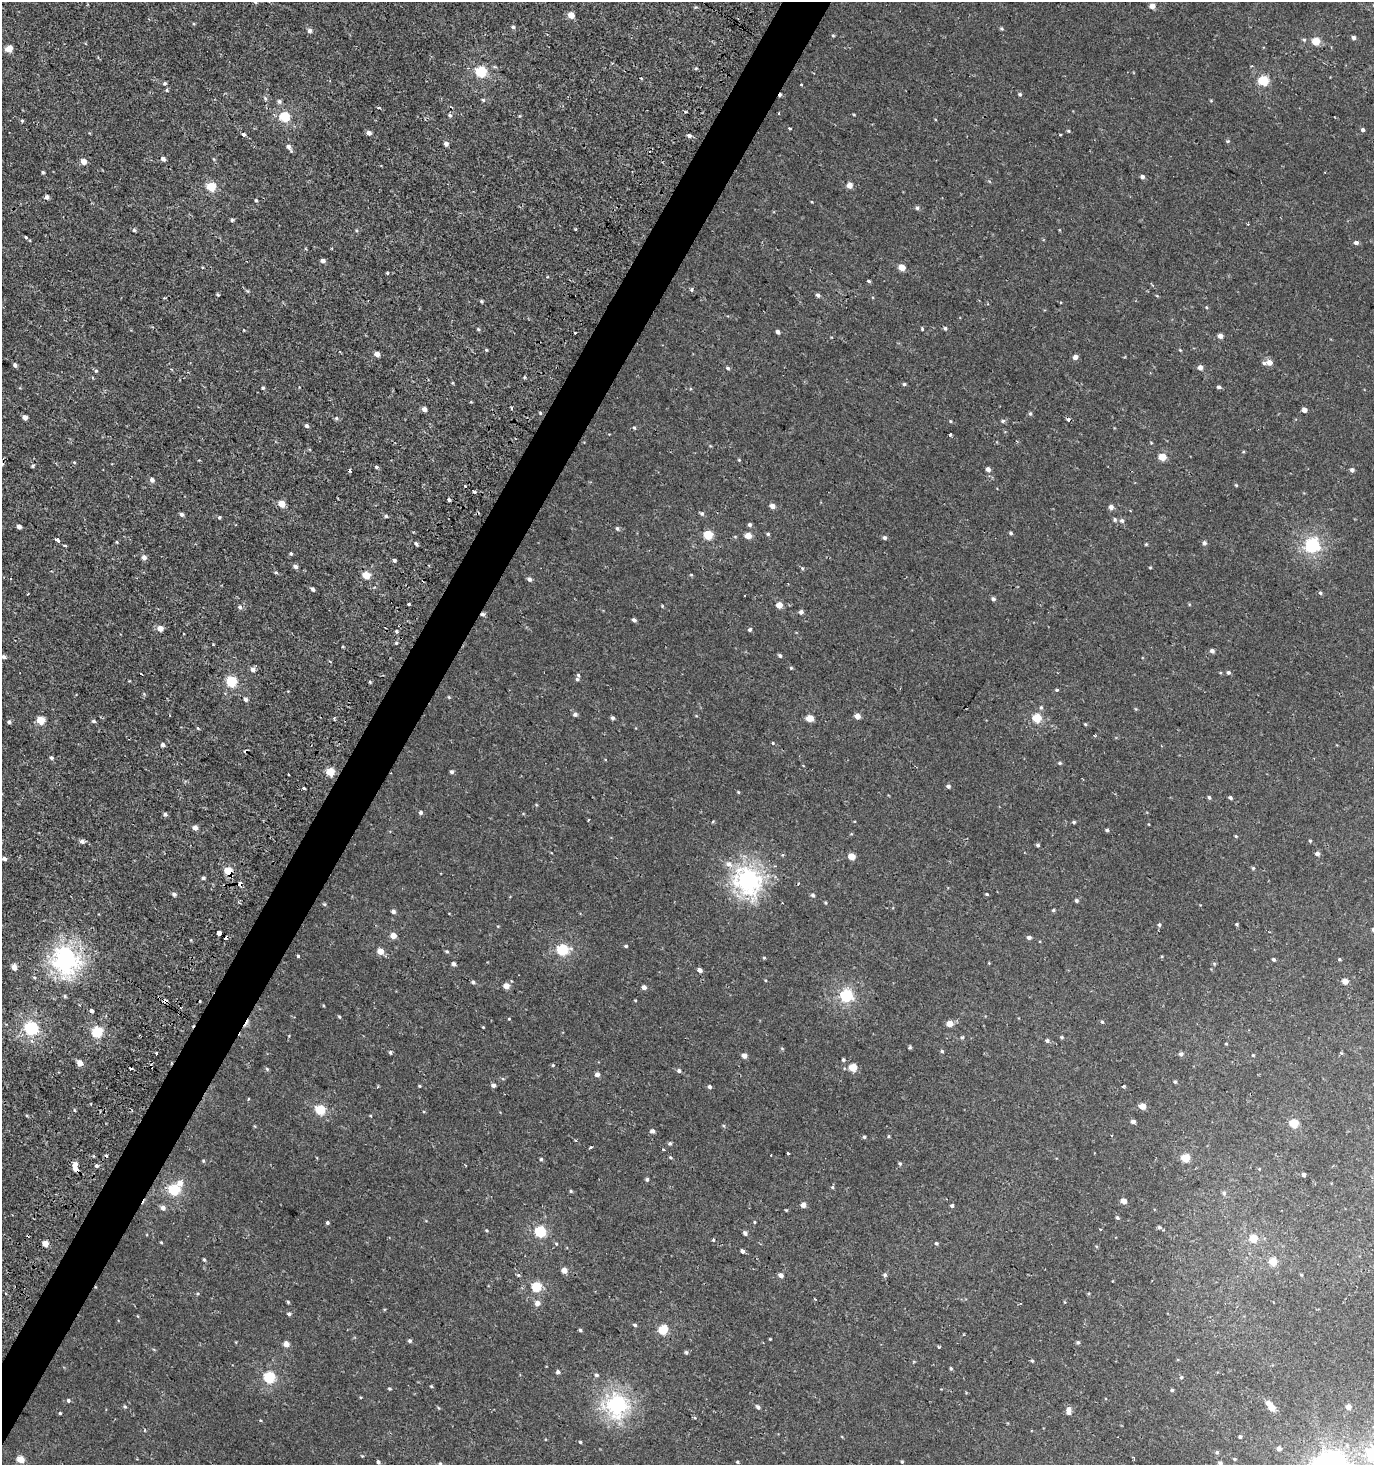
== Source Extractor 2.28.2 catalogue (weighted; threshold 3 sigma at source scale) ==
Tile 7 of 4 x 4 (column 3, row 2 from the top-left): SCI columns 3041-4412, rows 2929-4391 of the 5973 x 5886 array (HDU 1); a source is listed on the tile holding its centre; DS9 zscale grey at full resolution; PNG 1376 x 1467 px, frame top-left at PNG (2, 2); no overlay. Shown black and unused: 3% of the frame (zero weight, under 2 of 3 exposures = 2% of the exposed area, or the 3 px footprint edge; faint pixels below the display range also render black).
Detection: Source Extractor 2.28.2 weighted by HDU 2 'WHT'; one run over the whole footprint, this tile lists its part. Background 6.87e-04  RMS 0.0025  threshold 0.0115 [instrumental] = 3 sigma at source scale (4.5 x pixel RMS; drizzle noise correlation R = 1.50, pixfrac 1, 0.0396/0.0396 arcsec/px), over >= 5 px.
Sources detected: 392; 17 cosmic-ray / hot-pixel residue — not listed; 2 inside a brighter listed object's ellipse — not listed separately; the other 373 listed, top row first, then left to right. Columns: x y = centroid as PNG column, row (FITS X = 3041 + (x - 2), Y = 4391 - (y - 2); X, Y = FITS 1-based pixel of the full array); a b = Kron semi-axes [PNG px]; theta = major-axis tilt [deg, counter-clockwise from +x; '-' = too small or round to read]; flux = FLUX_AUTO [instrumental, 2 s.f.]
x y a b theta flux
256 2 6 5 - 0.35
1152 6 5 4 - 1.9
571 15 5 5 - 2.9
513 27 5 4 - 0.39
1002 29 4 4 - 0.34
309 30 5 5 - 0.81
833 35 5 3 - 0.25
1353 38 4 4 - 0.73
1304 40 5 4 - 0.33
1316 41 5 5 - 6.9
9 48 6 5 - 3.1
696 68 5 3 - 0.25
481 71 5 5 - 20
1263 81 5 5 - 15
165 83 5 5 - 0.4
801 85 3 2 - 0.2
167 90 5 4 - 0.32
1020 94 5 4 - 0.35
265 98 6 4 -46 0.39
483 100 5 4 - 0.32
279 101 6 5 - 0.58
379 108 4 3 - 0.31
778 113 3 2 - 0.27
450 115 5 5 - 0.49
284 116 5 5 - 15
22 121 4 4 - 0.31
790 129 3 3 - 0.37
1363 130 4 3 - 1.3
1068 131 4 4 - 0.24
369 133 5 4 - 1
244 134 3 3 - 1.2
689 135 5 4 - 0.72
1060 135 4 2 - 0.22
1228 141 5 4 - 0.33
446 144 4 4 - 0.96
289 147 11 5 -61 0.88
163 159 5 4 - 0.8
83 161 5 4 - 2.4
43 172 4 3 - 0.33
1142 177 4 4 - 0.74
849 185 5 4 - 2.1
211 187 5 5 - 11
46 197 5 4 - 0.79
256 200 4 3 - 0.28
917 208 5 5 - 0.53
232 220 4 4 - 0.42
575 229 4 3 - 0.24
134 230 5 4 - 0.45
26 237 4 3 - 0.25
1356 242 5 4 - 0.72
323 261 5 4 - 0.86
902 268 5 4 - 3.6
387 273 3 3 - 0.4
869 281 4 3 - 0.35
691 290 5 4 - 0.34
248 291 6 3 -70 0.3
218 295 4 3 - 0.31
818 295 6 4 -43 0.55
1157 296 5 3 - 0.2
481 301 4 4 - 0.35
1206 307 5 3 - 0.21
945 328 5 4 - 0.41
478 329 4 4 - 0.3
922 329 4 3 - 0.27
778 332 4 3 - 0.84
575 333 3 3 - 0.62
1220 336 5 5 - 1.1
486 350 4 4 - 0.25
1180 350 4 4 - 0.2
377 354 4 4 - 1.7
1075 357 4 4 - 1.4
1269 362 6 6 - 1.7
15 365 4 4 - 0.71
1200 367 5 4 - 1.4
728 368 5 4 - 0.4
96 371 5 4 - 0.36
904 384 4 3 - 0.36
1219 387 5 4 - 0.5
263 388 4 3 - 0.37
424 409 4 4 - 1.2
1304 410 4 4 - 1.3
540 413 4 3 - 0.26
1030 414 5 4 - 0.4
25 417 4 4 - 1.5
336 418 5 5 - 0.35
950 421 4 3 - 0.22
1003 421 6 4 24 0.42
307 426 5 4 - 0.54
634 428 4 4 - 0.29
950 435 3 3 - 0.35
1162 457 5 4 - 5.7
739 460 4 3 - 0.23
74 462 4 4 - 0.28
32 466 5 4 - 0.3
376 467 5 4 - 0.34
988 469 4 4 - 1.2
350 470 4 3 - 0.61
1352 470 5 4 - 0.7
152 480 6 5 - 0.86
1236 485 5 4 - 0.26
465 486 3 3 - 0.74
474 491 3 3 - 1.4
448 499 4 3 - 0.61
281 504 5 4 - 3.7
772 506 4 4 - 1.7
1111 507 5 5 - 1
702 513 5 5 - 0.49
181 514 5 4 - 0.64
386 516 4 4 - 0.37
219 517 5 4 - 0.32
1115 519 6 4 -89 0.42
1122 521 6 5 - 0.54
750 525 4 4 - 0.55
19 526 4 4 - 0.94
617 528 6 4 -74 0.39
1011 533 4 3 - 0.39
768 534 4 4 - 0.35
708 535 5 5 - 10
748 536 5 4 - 3.2
884 538 4 4 - 0.64
58 541 5 3 - 2.7
117 542 4 3 - 0.23
1204 543 5 5 - 0.59
416 544 5 4 - 0.43
1146 544 4 3 - 0.27
1312 545 6 6 - 42
65 546 4 3 - 0.66
291 554 4 4 - 0.34
144 557 5 4 - 1.2
394 560 4 3 - 0.53
295 566 5 5 - 0.68
1150 567 4 3 - 0.2
802 568 5 4 - 0.3
276 572 5 3 - 0.29
366 575 5 5 - 4.6
529 579 5 4 - 0.76
313 589 4 3 - 0.65
1320 593 5 4 - 0.38
993 599 5 4 - 0.56
409 604 3 3 - 0.44
779 605 4 4 - 3.1
662 606 4 4 - 0.23
240 607 6 5 - 0.65
801 612 4 4 - 0.88
634 620 4 3 - 0.63
160 628 5 5 - 2.3
750 630 4 4 - 0.43
396 631 4 4 - 0.32
396 643 5 3 - 0.28
213 645 4 2 - 0.2
343 646 4 3 - 0.21
1212 651 5 4 - 0.75
780 656 5 4 - 0.43
3 657 5 5 - 0.55
791 668 4 4 - 0.26
253 670 6 5 - 0.89
1228 672 4 4 - 0.51
141 674 3 2 - 0.38
577 679 5 4 - 0.41
231 682 5 5 - 17
370 682 5 3 - 0.25
1057 690 3 3 - 1.1
449 697 4 4 - 0.25
245 699 5 5 - 0.78
1041 707 5 4 - 0.36
575 714 5 4 - 0.71
857 716 4 4 - 1.9
613 718 4 4 - 0.59
810 718 5 4 - 4.4
1037 718 5 5 - 10
40 720 5 5 - 6.9
93 721 5 4 - 0.44
9 722 5 4 - 0.48
1085 724 4 3 - 0.27
773 743 4 4 - 0.23
163 745 4 4 - 0.78
51 757 5 4 - 0.44
1060 763 5 4 - 0.37
330 772 5 5 - 8.3
452 772 5 4 - 0.46
288 774 2 2 - 0.27
948 786 5 4 - 0.53
303 788 3 3 - 1.4
738 792 4 3 - 0.24
1209 797 5 4 - 0.41
1230 798 4 3 - 0.5
421 812 5 4 - 0.54
165 814 5 4 - 0.5
589 820 3 2 - 0.31
1074 822 4 4 - 0.4
195 828 4 4 - 1.3
1107 830 5 4 - 0.4
1236 836 4 4 - 0.25
82 841 6 5 - 0.76
1310 841 4 4 - 0.26
1038 845 4 4 - 0.51
1317 854 4 4 - 1
852 857 5 4 - 3.6
4 859 4 4 - 0.72
728 864 10 7 -20 1.4
1253 868 5 4 - 0.28
228 871 5 5 - 6.8
203 878 4 4 - 0.54
748 880 9 8 - 110
240 884 4 4 - 2
174 894 5 5 - 0.59
987 894 4 3 - 0.29
813 895 5 4 - 0.5
1076 900 5 4 - 0.45
324 904 4 4 - 0.32
1053 910 4 4 - 0.36
393 911 4 4 - 0.82
1237 924 3 3 - 0.34
1159 925 5 5 - 0.44
1373 930 5 4 - 0.41
219 933 4 3 - 12
393 936 4 4 - 2.7
1029 937 5 4 - 0.72
225 938 4 3 - 8.4
626 946 4 4 - 0.34
562 949 6 5 - 21
380 951 5 5 - 2.7
447 951 5 4 - 0.29
298 956 3 3 - 1.7
764 958 4 3 - 0.26
66 959 10 9 - 120
1274 959 4 3 - 0.45
1339 959 4 3 - 0.28
453 964 5 4 - 0.74
14 967 5 4 - 1.9
700 970 5 4 - 1
34 978 5 5 - 0.37
1345 981 4 4 - 2.2
473 982 5 3 - 0.54
506 986 4 4 - 2.4
644 987 4 4 - 1.1
846 995 6 5 - 30
65 996 5 4 - 0.37
635 1000 4 3 - 0.19
165 1001 5 4 - 0.82
91 1010 4 3 - 0.93
339 1017 4 3 - 0.27
509 1019 4 2 - 0.18
1102 1022 4 4 - 0.34
950 1023 5 4 - 3.3
483 1027 3 3 - 0.2
31 1028 6 6 - 37
97 1032 5 5 - 19
962 1037 5 4 - 0.33
1062 1037 5 4 - 0.3
1047 1040 5 4 - 0.56
1226 1044 3 3 - 0.24
910 1047 4 3 - 0.35
942 1051 4 4 - 0.38
390 1052 5 4 - 0.36
156 1053 3 3 - 0.96
1341 1053 5 4 - 0.27
1181 1054 5 5 - 0.7
1253 1055 4 3 - 0.21
744 1056 4 4 - 1.4
843 1060 4 4 - 0.42
80 1063 5 5 - 2
553 1065 4 3 - 0.27
853 1068 5 5 - 6.1
267 1069 6 4 -46 0.32
679 1071 5 5 - 0.53
597 1074 4 4 - 1.3
1175 1082 4 3 - 0.35
493 1085 5 4 - 0.73
419 1086 4 3 - 0.25
1124 1086 4 3 - 0.31
709 1087 5 4 - 0.56
249 1099 3 2 - 0.36
1142 1106 5 4 - 2.9
74 1110 5 3 - 0.22
320 1110 5 5 - 13
27 1116 5 3 - 0.24
371 1116 3 3 - 0.38
1133 1121 5 4 - 0.74
1294 1123 5 5 - 9.2
652 1131 5 4 - 0.8
888 1136 5 3 - 0.24
864 1137 4 4 - 0.34
575 1140 4 2 - 0.22
670 1143 5 5 - 0.46
591 1147 3 3 - 0.27
664 1149 3 2 - 0.45
788 1153 3 3 - 1.4
670 1157 5 3 - 0.27
1185 1158 5 5 - 8.2
541 1159 4 4 - 0.3
203 1161 4 4 - 0.31
900 1163 5 4 - 0.34
96 1166 3 3 - 1.1
75 1168 7 4 -86 6.1
1259 1169 4 4 - 0.2
1304 1175 4 4 - 0.97
647 1179 4 4 - 0.42
180 1183 6 6 - 1.9
832 1187 5 4 - 0.34
174 1190 6 5 - 21
571 1191 5 4 - 0.3
1224 1193 5 5 - 0.47
1124 1201 5 4 - 2
803 1205 5 4 - 1.4
952 1206 4 4 - 0.49
163 1208 5 5 - 1.1
1117 1218 5 4 - 0.4
754 1222 4 3 - 0.22
327 1223 4 4 - 0.41
1159 1227 5 4 - 0.34
1100 1229 4 2 - 0.21
486 1230 5 3 - 0.27
540 1231 5 5 - 20
745 1233 5 4 - 0.64
1253 1238 5 5 - 7.5
713 1240 3 3 - 0.56
161 1242 3 3 - 0.24
45 1243 4 4 - 2.9
936 1243 5 4 - 0.37
742 1251 4 3 - 7.8
204 1260 4 3 - 0.35
1273 1262 5 5 - 7
564 1270 5 4 - 2.1
518 1275 5 4 - 0.36
781 1275 4 4 - 1.2
885 1275 5 5 - 0.46
1301 1275 4 3 - 0.26
536 1287 5 5 - 12
288 1302 5 3 - 0.26
537 1303 6 5 - 1.4
289 1314 4 4 - 0.54
635 1325 5 4 - 0.37
663 1329 5 5 - 12
580 1330 4 4 - 0.39
963 1334 3 3 - 0.3
770 1339 3 2 - 0.2
410 1341 5 4 - 0.48
1078 1342 4 4 - 0.43
286 1344 4 4 - 2.1
939 1347 3 3 - 0.55
686 1352 5 5 - 0.4
1032 1361 4 4 - 0.27
951 1368 4 3 - 0.3
558 1372 5 4 - 0.62
596 1375 5 4 - 0.5
269 1377 5 5 - 22
1181 1377 4 4 - 0.34
431 1386 5 3 - 0.23
389 1389 4 3 - 0.32
1172 1390 4 4 - 0.4
68 1400 5 4 - 0.45
1268 1403 5 4 - 1.5
616 1405 7 7 - 84
125 1407 5 4 - 0.31
758 1407 6 4 -43 0.59
1348 1407 5 5 - 1.5
1272 1408 5 4 - 3
1069 1410 8 5 86 1.7
60 1413 3 3 - 0.28
145 1430 4 3 - 0.23
1240 1437 3 3 - 0.47
580 1442 3 3 - 0.3
1279 1448 4 4 - 1.1
1217 1452 5 4 - 0.39
1373 1454 6 6 - 38
21 1459 5 4 - 4.3
1235 1459 4 3 - 0.24
902 1461 4 3 - 0.28
378 1462 4 4 - 0.63
737 1462 4 3 - 0.26
1220 1463 4 4 - 0.61
440 1464 5 5 - 0.46
Overlapping masked pixels (flux is a lower limit): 5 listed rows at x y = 228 871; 240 884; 225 938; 165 1001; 75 1168
Isophote crosses this tile's border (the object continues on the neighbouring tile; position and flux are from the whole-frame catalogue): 5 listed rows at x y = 256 2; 1373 930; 1373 1454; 1220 1463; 440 1464